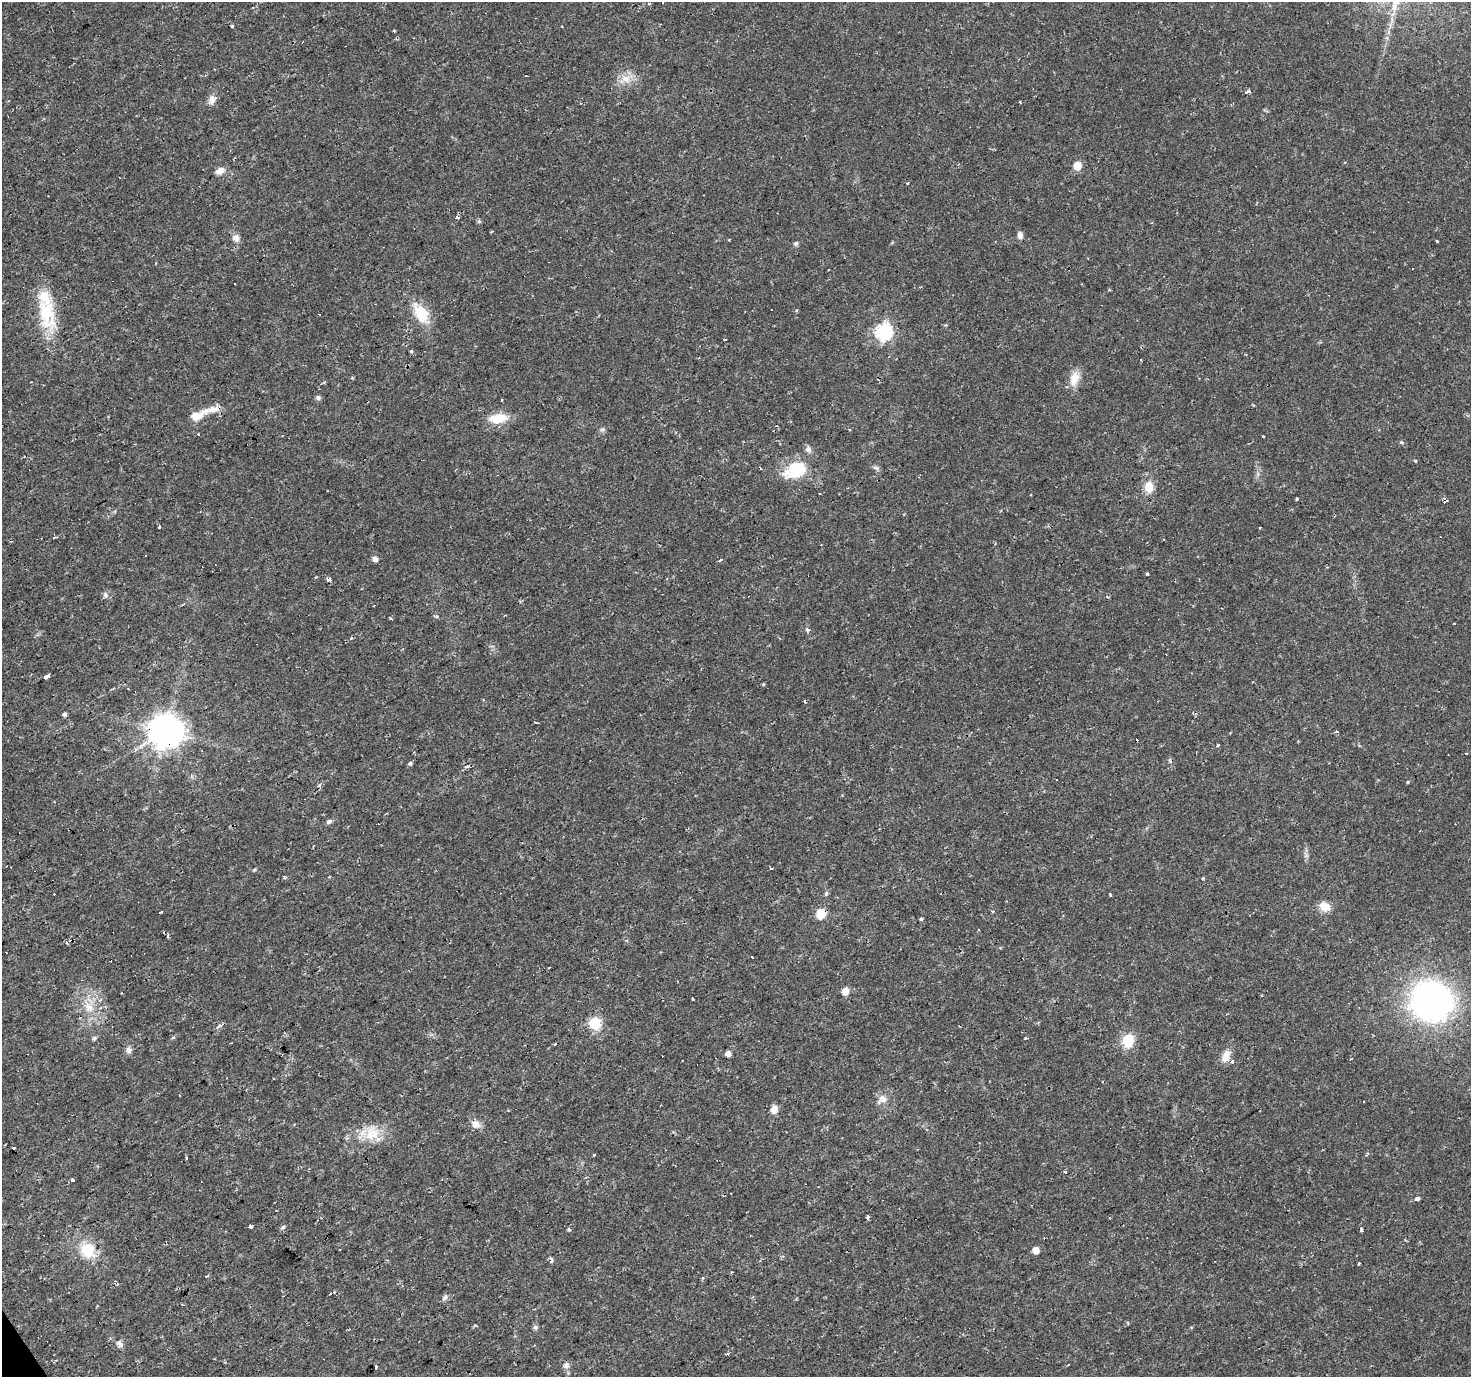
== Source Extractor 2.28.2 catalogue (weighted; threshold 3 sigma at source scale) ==
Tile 7 of 4 x 4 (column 3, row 2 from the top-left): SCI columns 2940-4408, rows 2863-4237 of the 5878 x 5787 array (HDU 1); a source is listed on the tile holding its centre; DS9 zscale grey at full resolution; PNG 1473 x 1379 px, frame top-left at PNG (2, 2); no overlay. Shown black and unused: <1% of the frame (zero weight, under 2 of 3 exposures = <1% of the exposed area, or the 3 px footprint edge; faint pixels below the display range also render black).
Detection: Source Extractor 2.28.2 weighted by HDU 2 'WHT'; one run over the whole footprint, this tile lists its part. Background 0.0199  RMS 0.0024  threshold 0.011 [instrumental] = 3 sigma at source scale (4.5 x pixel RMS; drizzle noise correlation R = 1.50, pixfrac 1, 0.0396/0.0396 arcsec/px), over >= 5 px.
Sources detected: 157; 40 cosmic-ray / hot-pixel residue — not listed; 3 inside a brighter listed object's ellipse — not listed separately; the other 114 listed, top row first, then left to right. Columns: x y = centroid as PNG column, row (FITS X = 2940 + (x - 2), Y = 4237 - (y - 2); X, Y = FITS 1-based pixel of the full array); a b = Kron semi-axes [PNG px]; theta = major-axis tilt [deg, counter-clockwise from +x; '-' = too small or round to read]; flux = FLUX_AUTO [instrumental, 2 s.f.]
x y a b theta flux
662 2 3 3 - 1.8
1392 19 10 4 -78 0.74
232 26 3 3 - 0.75
303 42 3 2 - 0.46
205 75 4 4 - 0.32
626 79 14 10 -9 2.7
1248 91 5 3 - 3.8
212 100 13 9 56 1.6
1077 166 7 6 - 3.4
219 171 12 8 37 1.6
457 217 3 3 - 1.3
479 221 6 5 - 0.37
1020 235 8 6 -79 1
236 238 9 8 - 1.5
1437 241 4 3 - 0.19
796 243 5 5 - 0.6
234 284 3 2 - 0.34
46 312 46 22 -69 12
421 313 22 14 -53 7.5
884 332 7 7 - 60
725 340 4 2 - 0.56
411 351 3 3 - 0.74
1074 379 21 12 76 3.1
318 398 6 6 - 0.56
197 415 23 10 24 4.2
498 418 22 11 5 5.2
602 429 7 4 1 0.46
1401 442 4 4 - 0.38
808 449 9 8 - 0.85
1415 461 4 3 - 0.35
761 468 4 2 - 0.75
876 468 9 5 -21 0.61
796 470 28 17 24 10
1149 487 15 10 -86 3.4
1297 499 3 3 - 0.46
1445 501 6 6 - 0.78
159 527 3 3 - 0.55
1260 528 3 2 - 0.24
375 559 7 6 - 0.84
720 560 4 3 - 1.3
1147 573 3 3 - 0.4
329 579 4 4 - 1.6
105 595 8 6 -44 0.68
391 619 4 3 - 0.86
808 631 3 3 - 1.7
351 638 4 3 - 1.1
47 676 6 3 32 2.5
763 684 4 4 - 0.25
128 689 2 2 - 0.21
64 714 5 4 - 0.59
536 722 4 2 - 0.3
165 731 10 10 - 490
1336 731 3 3 - 0.66
1218 745 3 3 - 2
1466 753 3 2 - 0.5
410 763 5 4 - 0.68
1056 780 2 2 - 0.19
1408 782 4 3 - 0.23
319 785 6 4 44 0.49
329 821 8 5 26 0.6
254 869 6 3 45 0.3
284 878 4 4 - 0.35
1203 878 3 3 - 0.32
826 894 7 5 64 0.43
1110 895 4 2 - 0.32
1325 907 14 11 -29 2.7
160 912 4 3 - 0.91
821 914 11 9 76 3.7
921 919 4 3 - 0.34
979 930 3 3 - 2.8
752 957 3 3 - 1.9
845 991 6 5 - 3
693 999 4 3 - 0.66
1431 1001 36 33 -14 78
89 1007 17 12 -55 4
595 1024 6 6 - 26
220 1026 5 4 - 1.2
94 1038 6 5 - 0.62
173 1038 5 3 - 0.3
1025 1038 3 2 - 0.4
1128 1040 7 6 - 17
554 1044 3 3 - 0.53
129 1050 9 8 - 0.95
728 1053 5 5 - 1.2
1226 1056 16 9 67 2.4
882 1099 17 11 36 2
1364 1101 3 3 - 0.49
774 1109 10 8 -89 1.5
476 1124 12 9 -22 1.7
372 1133 22 20 67 6.1
14 1148 3 3 - 0.87
594 1154 3 3 - 0.74
1367 1154 6 3 72 0.39
186 1158 3 3 - 2.2
1065 1172 3 3 - 1.1
72 1180 4 3 - 0.37
1417 1199 4 3 - 2.9
868 1217 5 3 - 0.46
250 1226 3 3 - 3.4
283 1227 7 5 28 0.54
569 1230 5 4 - 0.4
1361 1230 5 3 - 0.56
88 1250 20 18 -56 6.8
1036 1250 5 5 - 2.2
1359 1263 4 2 - 0.27
206 1277 3 3 - 1.3
331 1294 3 3 - 1.1
445 1297 8 6 64 0.72
535 1327 6 6 - 0.51
120 1344 8 7 - 1.1
727 1353 3 3 - 0.76
1068 1364 3 3 - 0.8
566 1365 9 7 35 0.95
375 1366 3 3 - 1
Overlapping masked pixels (flux is a lower limit): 3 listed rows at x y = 1445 501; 165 731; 821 914
Isophote crosses this tile's border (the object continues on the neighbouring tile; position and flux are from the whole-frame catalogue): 1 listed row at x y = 662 2